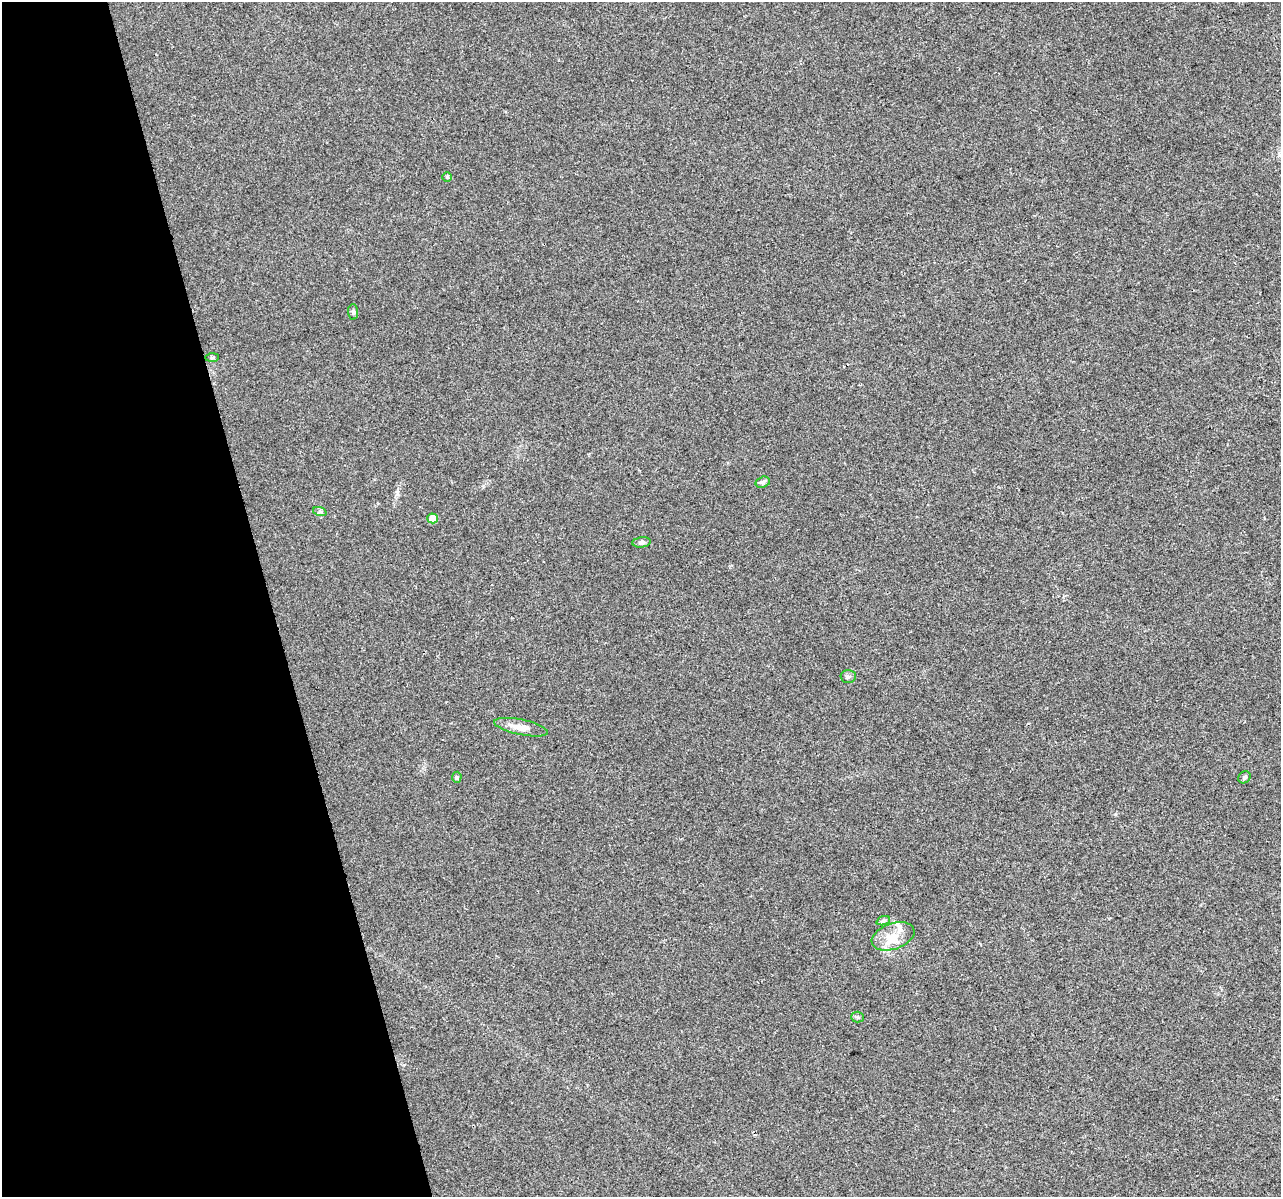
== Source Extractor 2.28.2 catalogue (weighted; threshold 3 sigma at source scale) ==
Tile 5 of 4 x 4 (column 1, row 2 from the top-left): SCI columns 1-1279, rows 2480-3674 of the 5117 x 4912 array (HDU 1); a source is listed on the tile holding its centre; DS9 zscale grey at full resolution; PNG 1283 x 1199 px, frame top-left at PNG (2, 2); each listed source drawn as its Kron ellipse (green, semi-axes under 4 px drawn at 4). Shown black and unused: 21% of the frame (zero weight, under 2 of 3 exposures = <1% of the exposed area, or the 3 px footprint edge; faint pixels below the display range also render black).
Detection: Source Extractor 2.28.2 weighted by HDU 2 'WHT'; one run over the whole footprint, this tile lists its part. Background 0.0308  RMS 0.0062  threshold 0.028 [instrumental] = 3 sigma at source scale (4.5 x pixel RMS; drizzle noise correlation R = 1.50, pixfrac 1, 0.0396/0.0396 arcsec/px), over >= 5 px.
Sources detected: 16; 2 inside a brighter listed object's ellipse — not listed separately; the other 14 listed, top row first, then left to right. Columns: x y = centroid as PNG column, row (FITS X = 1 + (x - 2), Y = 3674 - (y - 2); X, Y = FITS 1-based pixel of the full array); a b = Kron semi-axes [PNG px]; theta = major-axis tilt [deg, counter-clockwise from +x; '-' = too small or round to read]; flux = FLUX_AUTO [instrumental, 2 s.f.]
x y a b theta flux
447 177 4 4 - 0.67
353 312 7 5 -88 1.2
212 357 7 4 1 0.9
763 482 7 5 17 1.4
320 512 7 4 -18 1.1
433 518 5 5 - 9.8
642 542 9 5 6 1.5
848 676 7 6 - 1.5
521 727 27 7 -12 7.1
457 777 5 5 - 0.82
1244 777 6 5 - 1.1
883 921 7 4 19 1.2
893 936 22 13 19 11
858 1017 6 5 - 1.1